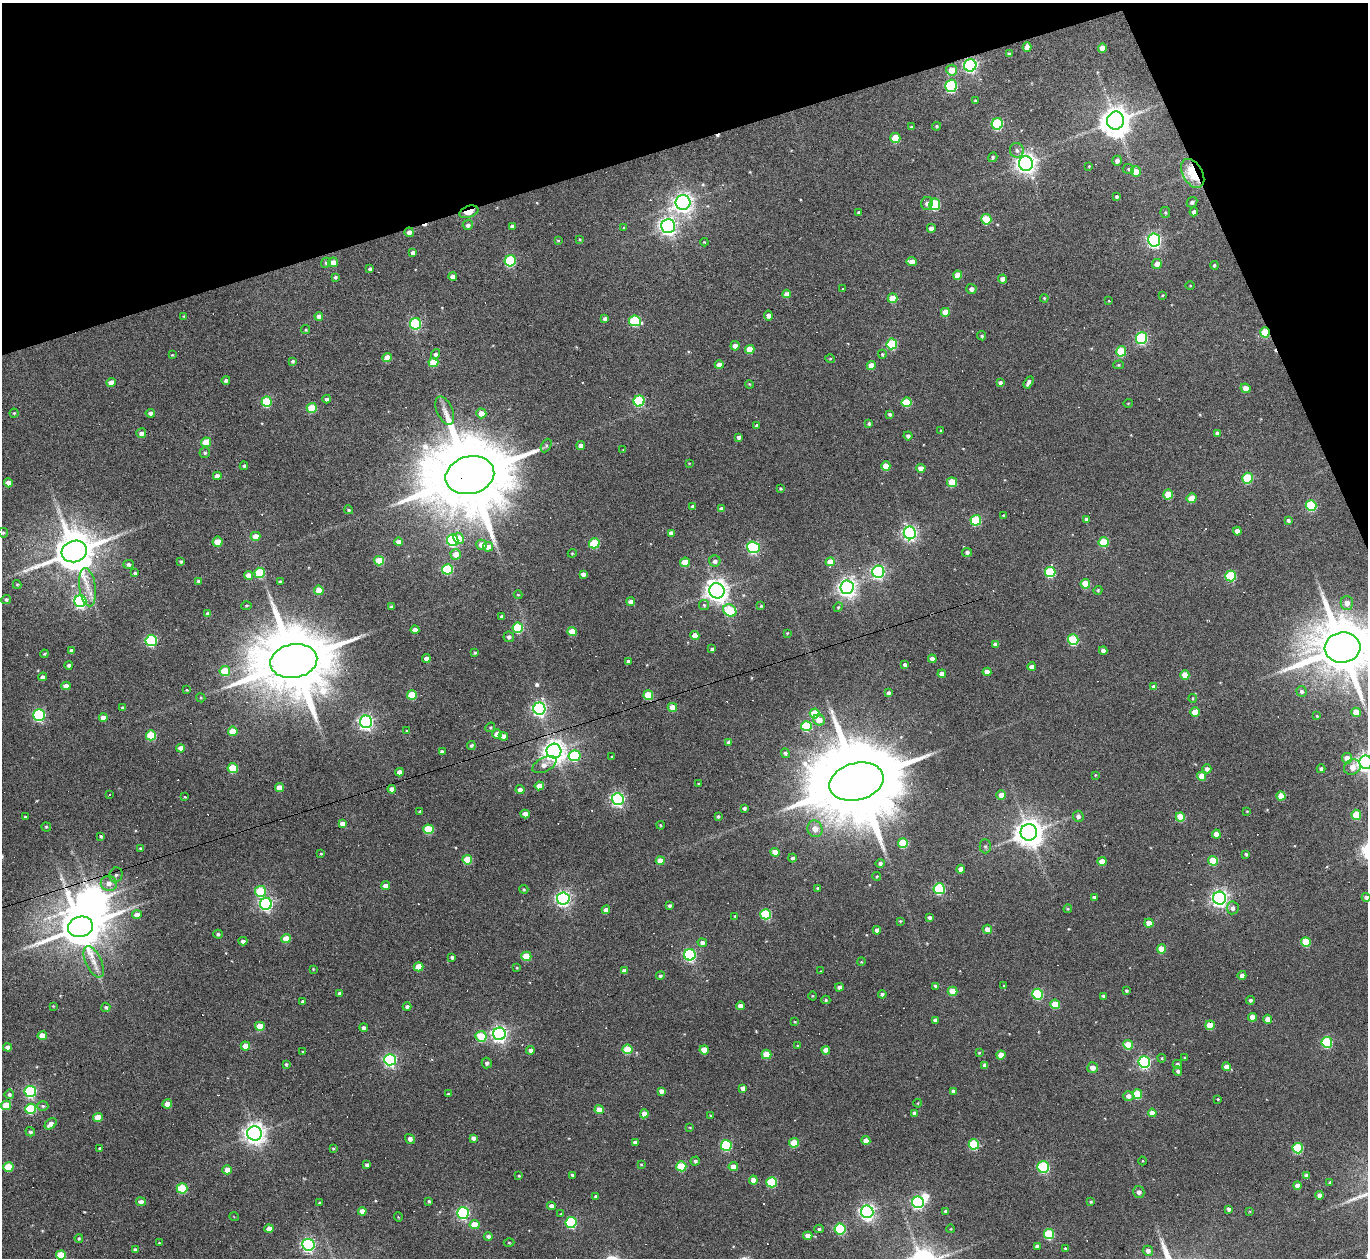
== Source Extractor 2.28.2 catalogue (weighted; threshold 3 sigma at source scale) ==
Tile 3 of 4 x 4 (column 3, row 1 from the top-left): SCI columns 2731-4096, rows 3917-5172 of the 5461 x 5447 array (HDU 1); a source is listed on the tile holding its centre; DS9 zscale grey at full resolution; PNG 1370 x 1260 px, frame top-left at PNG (2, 3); each listed source drawn as its Kron ellipse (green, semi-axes under 4 px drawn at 4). Shown black and unused: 16% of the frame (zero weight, under 3 of 6 exposures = <1% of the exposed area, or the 3 px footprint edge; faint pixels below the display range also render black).
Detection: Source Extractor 2.28.2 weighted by HDU 2 'WHT'; one run over the whole footprint, this tile lists its part. Background 0.165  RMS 0.0096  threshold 0.0391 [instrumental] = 3 sigma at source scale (4.09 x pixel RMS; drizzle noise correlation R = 1.36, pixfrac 0.8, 0.05/0.05 arcsec/px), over >= 5 px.
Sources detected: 523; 4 inside a brighter object's white glare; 34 cosmic-ray / hot-pixel residue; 1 long thin detection or spike segment (spike, bleed or trail) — neither listed nor drawn; the other 484 listed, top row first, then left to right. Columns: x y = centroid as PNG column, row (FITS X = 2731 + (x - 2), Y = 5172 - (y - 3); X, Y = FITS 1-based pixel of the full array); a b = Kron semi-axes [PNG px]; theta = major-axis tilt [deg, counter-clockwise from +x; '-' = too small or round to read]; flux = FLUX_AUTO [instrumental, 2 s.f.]
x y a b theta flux
1027 47 5 4 - 7.5
1102 48 4 4 - 7
1009 54 4 3 - 1.9
970 65 6 6 - 200
952 70 5 5 - 11
951 86 6 5 - 96
975 100 3 3 - 1.1
1115 121 9 8 - 1400
997 124 6 5 - 85
937 126 4 3 - 1.1
911 127 3 3 - 1.6
895 138 5 5 - 27
1017 150 7 7 - 3.1
993 157 5 4 - 1.5
1117 161 5 4 - 4
1026 163 7 7 - 550
1089 166 4 3 - 0.66
1128 169 6 5 - 1.3
1136 172 5 5 - 12
1193 173 16 10 -59 44
1117 196 3 3 - 1.8
683 202 7 7 - 520
1192 202 6 5 - 2.3
927 203 6 6 - 3.5
935 204 6 5 - 65
469 212 10 5 20 18
859 212 3 3 - 1.6
1165 212 5 4 - 1.3
1194 212 4 4 - 2.6
986 219 5 5 - 35
468 225 5 5 - 3.2
512 226 4 3 - 2.4
668 226 7 7 - 350
624 228 4 4 - 0.75
931 228 4 4 - 4.8
409 232 5 4 - 4.7
580 239 3 2 - 0.79
1154 240 6 6 - 220
558 241 3 3 - 0.8
704 242 4 4 - 0.77
413 252 4 4 - 3.7
510 261 6 5 - 74
912 261 5 4 - 7.1
333 262 5 4 - 7.1
326 263 5 4 - 1.3
1157 264 5 5 - 6.1
1214 265 4 4 - 1.4
370 269 3 3 - 1.8
958 275 4 4 - 11
453 276 4 4 - 4.5
335 277 4 4 - 1.5
1002 279 4 4 - 5.6
1190 285 4 3 - 0.65
842 289 3 3 - 6.2
971 289 5 5 - 3.8
787 294 4 4 - 5.9
1163 295 3 3 - 0.72
893 298 5 5 - 21
1044 298 4 4 - 1
1109 301 4 2 - 0.49
945 312 4 4 - 11
768 315 5 4 - 4.4
184 316 3 2 - 0.63
319 316 4 4 - 4.7
605 319 4 4 - 3.2
635 321 6 5 - 60
415 324 6 5 - 96
306 330 4 4 - 1.1
1265 332 5 4 - 32
982 336 5 4 - 1.5
1142 338 6 5 - 100
892 344 5 5 - 52
735 346 4 4 - 4.8
750 349 5 4 - 15
1121 351 5 5 - 40
435 354 5 4 - 2.5
882 354 4 4 - 1.2
172 355 3 2 - 0.67
387 358 5 4 - 13
830 359 5 3 - 0.86
293 361 4 4 - 1.6
433 362 5 4 - 20
719 365 4 4 - 7.4
871 365 4 4 - 13
1118 365 5 4 - 1.2
226 380 4 4 - 2.2
111 382 4 4 - 7.5
1000 382 4 3 - 2
1028 382 6 4 60 3.2
749 384 4 3 - 0.79
1245 388 5 4 - 8.6
327 399 4 4 - 2.4
639 401 5 5 - 76
267 402 5 5 - 61
907 402 5 5 - 32
1128 403 5 3 - 0.65
312 408 5 5 - 27
445 411 15 8 -66 6
14 413 4 4 - 1.1
150 413 4 4 - 2.8
481 413 5 5 - 8.4
890 414 4 4 - 1.4
869 423 4 4 - 1.8
756 425 4 3 - 1.7
941 431 3 2 - 0.69
141 433 5 5 - 3.6
1218 433 4 4 - 3.5
908 436 4 4 - 2.3
739 437 4 3 - 2.7
206 442 5 5 - 25
546 445 7 5 63 1.7
581 445 4 4 - 5.4
623 450 2 2 - 0.53
205 453 5 5 - 1.9
689 463 3 2 - 0.6
244 466 4 3 - 1.5
886 466 4 4 - 16
921 468 4 4 - 6.9
470 475 25 18 14 15000
217 476 4 4 - 5.3
1248 478 5 5 - 54
952 482 5 5 - 29
8 483 4 4 - 8.7
780 488 3 3 - 1.2
1168 494 5 5 - 24
1192 498 5 4 - 14
1311 505 5 5 - 59
693 506 4 4 - 2.2
721 509 4 4 - 3.6
349 510 4 4 - 1.4
1003 515 4 3 - 0.77
1087 519 4 4 - 3.3
976 520 5 5 - 57
1288 520 4 3 - 1.7
1237 531 4 4 - 4.5
3 533 5 5 - 1.2
671 533 4 4 - 4.2
910 533 6 6 - 240
256 536 5 4 - 11
459 538 6 5 - 14
453 540 6 5 - 96
217 542 5 5 - 9.6
399 542 4 4 - 7.4
1104 542 5 5 - 35
594 543 5 5 - 43
481 545 5 5 - 8.4
488 547 5 5 - 7.2
753 547 6 5 - 140
74 551 13 10 16 3500
967 552 5 4 - 2.7
572 553 4 4 - 0.96
456 554 5 5 - 10
181 561 3 3 - 1.5
379 561 5 4 - 29
715 561 5 5 - 3.5
685 562 5 4 - 19
830 562 4 4 - 12
128 564 5 4 - 2.2
447 569 5 5 - 68
878 572 6 6 - 180
1050 572 5 5 - 61
135 573 3 3 - 1.5
260 573 5 5 - 46
583 574 4 4 - 4
249 575 4 4 - 12
1231 576 5 5 - 54
199 581 4 4 - 2.8
280 582 3 3 - 1.5
1085 584 5 5 - 24
17 585 4 4 - 1
87 587 19 8 -82 12
847 587 7 6 - 470
319 590 5 4 - 15
1098 590 4 4 - 1.3
717 591 8 7 - 730
518 595 4 4 - 0.81
6 599 5 4 - 1.7
80 601 6 6 - 140
631 602 4 4 - 6.1
1347 603 7 6 - 6.8
704 605 5 5 - 1.5
246 606 5 4 - 1.1
761 606 4 4 - 1.2
391 607 4 3 - 2.1
838 607 5 4 - 1.1
730 610 7 5 -38 54
208 614 4 4 - 4.8
502 617 4 3 - 3.1
518 628 5 5 - 57
415 630 4 4 - 5.9
572 632 5 4 - 20
787 633 3 3 - 0.72
695 636 4 4 - 11
509 637 5 5 - 2.8
1073 640 5 5 - 60
151 641 6 5 - 100
995 644 4 4 - 3.9
1342 648 18 15 6 7400
712 649 4 3 - 1.7
71 650 4 3 - 1.8
1103 651 4 4 - 4.2
475 653 4 3 - 1.1
44 654 4 3 - 1
426 659 4 4 - 5.4
932 659 4 4 - 4.8
294 661 23 17 11 12000
628 661 4 4 - 1.9
69 665 4 4 - 2
905 665 4 4 - 3.1
1032 667 4 4 - 5
225 671 5 5 - 30
987 672 4 4 - 8.4
942 674 4 4 - 6.9
1185 675 4 4 - 13
43 677 4 4 - 3.7
66 686 4 4 - 7.8
1154 687 4 4 - 4.3
187 690 4 3 - 0.85
1301 691 5 5 - 2.6
889 693 4 4 - 2.9
412 695 5 4 - 26
648 695 5 4 - 34
201 698 4 3 - 0.79
1193 698 4 3 - 0.96
672 707 5 4 - 15
123 708 4 4 - 1.7
539 709 6 6 - 230
1195 712 5 4 - 15
1356 712 5 4 - 15
815 713 5 5 - 27
39 715 6 5 - 120
1317 716 4 2 - 0.73
103 718 4 4 - 6.6
819 720 6 5 - 9.9
366 722 6 6 - 260
806 726 5 5 - 53
490 727 5 4 - 1.2
233 731 5 4 - 18
407 731 3 3 - 0.92
497 734 4 4 - 11
151 735 5 5 - 41
503 736 5 4 - 5
729 742 4 4 - 3.6
471 745 4 4 - 2
181 748 4 4 - 7.3
554 751 7 7 - 760
442 752 4 3 - 2.8
785 753 5 4 - 2.3
574 756 6 5 - 68
611 757 4 2 - 0.65
1347 758 5 5 - 10
1366 762 7 6 - 490
544 765 13 7 26 6.9
1352 767 9 7 28 8.2
233 768 5 5 - 31
1207 769 4 4 - 3.3
1321 769 4 4 - 2.4
399 772 4 4 - 5.6
1095 775 4 3 - 0.77
1202 776 4 4 - 12
856 782 27 18 15 19000
698 784 3 2 - 0.73
539 786 4 4 - 10
279 787 4 4 - 8.7
392 789 4 4 - 6
520 790 4 4 - 4.3
110 794 2 2 - 0.83
1001 795 5 5 - 6.8
1281 796 4 4 - 16
185 797 3 3 - 0.82
618 799 6 6 - 200
744 808 3 3 - 2
1247 811 4 2 - 0.55
420 812 3 3 - 1.3
525 814 4 4 - 5.9
1356 815 5 4 - 27
1078 816 5 5 - 3.4
25 817 3 3 - 1
718 817 3 3 - 1.6
1180 817 4 4 - 33
342 824 4 4 - 6.1
661 825 4 3 - 0.96
46 827 4 4 - 1.2
428 829 5 5 - 38
815 829 8 7 - 7.8
1029 832 8 8 - 1300
1216 834 4 4 - 10
101 836 3 3 - 1.5
903 843 5 5 - 37
985 846 7 5 -89 1.8
140 848 4 3 - 0.89
775 852 4 4 - 11
321 854 3 2 - 0.74
1246 854 3 3 - 1.4
792 858 4 4 - 2.2
467 860 5 5 - 30
660 861 4 4 - 9.6
1102 861 4 4 - 10
1213 861 5 4 - 27
880 863 4 4 - 2.2
961 869 4 4 - 8.4
116 875 7 6 - 2.4
877 876 4 4 - 0.98
109 884 8 7 - 6.1
385 886 4 4 - 5.7
818 888 4 3 - 1.4
524 889 5 4 - 1
939 889 5 5 - 78
260 891 5 5 - 45
1094 897 3 3 - 1.6
1366 897 4 4 - 2.5
563 898 6 6 - 260
1220 898 6 6 - 350
266 904 6 6 - 190
669 906 4 4 - 1.8
1233 908 6 6 - 3.8
1068 909 4 4 - 0.85
606 910 4 4 - 5.4
766 914 5 5 - 56
137 915 5 4 - 6.9
735 916 4 3 - 0.87
929 917 3 3 - 2.3
900 921 4 3 - 0.85
1149 923 4 4 - 10
80 927 12 10 13 3800
987 929 5 4 - 7.7
877 930 4 4 - 5
218 934 5 4 - 2
286 939 5 4 - 17
243 941 4 4 - 3.1
1306 942 5 4 - 25
702 943 5 4 - 4.1
1161 949 4 4 - 20
690 955 6 5 - 150
526 956 5 4 - 27
452 957 4 3 - 2.1
94 962 17 8 -64 9.6
861 962 4 3 - 0.76
419 967 5 4 - 17
517 968 4 3 - 0.87
313 969 3 3 - 0.76
624 971 4 4 - 4.8
820 971 2 2 - 0.59
1242 975 4 4 - 3.2
660 976 4 4 - 1.6
935 986 4 4 - 1.9
1004 986 4 4 - 0.92
839 987 4 4 - 3.1
953 991 5 4 - 19
1127 991 3 3 - 1.5
340 994 4 4 - 3
882 994 4 4 - 2.5
1038 994 5 5 - 74
813 996 4 3 - 0.68
1104 996 3 3 - 2.2
826 1000 4 4 - 1.3
1250 1000 4 4 - 2.1
303 1002 4 4 - 2.8
1055 1004 5 4 - 24
53 1006 2 2 - 0.68
740 1006 4 4 - 6.8
106 1007 4 4 - 1.8
407 1007 4 4 - 2.4
1253 1017 4 4 - 9
1268 1019 4 4 - 8.8
935 1020 4 3 - 2.8
795 1022 4 3 - 0.93
1210 1025 5 4 - 21
260 1026 5 4 - 19
364 1028 4 4 - 2.5
499 1034 6 6 - 310
42 1036 4 4 - 12
481 1036 5 5 - 35
1327 1042 5 5 - 68
1128 1045 5 4 - 26
245 1046 4 4 - 11
797 1046 3 2 - 0.71
7 1047 4 4 - 3.6
627 1049 5 4 - 31
530 1050 4 4 - 3
704 1050 4 4 - 15
826 1050 4 4 - 8.3
303 1052 3 3 - 1.1
979 1053 3 3 - 0.95
767 1054 5 4 - 23
1001 1055 4 4 - 15
1185 1057 4 2 - 0.8
1162 1058 4 3 - 0.99
390 1060 6 5 - 180
1144 1062 6 5 - 140
487 1063 5 5 - 2.3
286 1064 3 3 - 1.2
1177 1064 4 4 - 2.4
985 1065 4 4 - 4.5
1227 1067 4 4 - 8.7
1092 1068 5 5 - 6.7
1178 1071 5 4 - 2.3
743 1088 4 4 - 4.4
30 1091 6 5 - 110
661 1091 4 4 - 3.9
953 1091 4 4 - 3.4
9 1094 5 4 - 2.2
448 1094 3 3 - 1.2
1137 1094 5 5 - 32
1128 1096 5 5 - 5.1
1218 1099 3 2 - 0.79
918 1103 4 2 - 0.59
167 1104 5 4 - 11
6 1105 5 4 - 22
43 1106 5 4 - 1.6
31 1109 5 5 - 54
599 1110 4 4 - 10
1152 1113 4 4 - 7.7
644 1114 5 4 - 7.3
915 1114 4 4 - 6.2
711 1115 3 3 - 1.1
98 1117 5 4 - 17
51 1124 7 4 38 5.9
690 1127 4 3 - 0.92
30 1132 5 4 - 2.1
255 1133 7 7 - 660
473 1138 4 4 - 3.5
410 1139 5 4 - 3.5
866 1141 4 4 - 8
635 1142 4 4 - 3
794 1143 5 4 - 25
974 1144 5 5 - 60
726 1145 5 5 - 76
100 1148 3 3 - 1.1
1298 1148 5 5 - 55
333 1149 4 4 - 0.93
695 1161 5 4 - 1.9
1143 1161 4 3 - 0.63
641 1164 3 3 - 0.76
367 1165 4 4 - 3
681 1166 5 5 - 39
8 1167 5 4 - 28
733 1167 4 4 - 11
1043 1167 6 5 - 83
227 1170 5 4 - 9
572 1175 3 3 - 1.1
1307 1175 4 4 - 3.7
519 1176 3 3 - 0.84
753 1180 4 4 - 8.7
772 1182 5 5 - 51
1330 1183 4 4 - 1.7
1297 1185 4 4 - 6.4
182 1188 5 5 - 46
1139 1192 6 5 - 4.4
1319 1195 4 4 - 4.2
595 1196 4 3 - 1.7
429 1201 3 3 - 1.2
141 1202 5 4 - 4.8
918 1202 6 6 - 160
1091 1202 4 4 - 1.1
320 1203 3 3 - 1.5
552 1206 4 4 - 4.4
1229 1209 4 3 - 2.5
362 1211 4 4 - 5.5
946 1211 4 4 - 2.7
867 1212 6 6 - 310
1250 1212 4 3 - 0.73
463 1213 6 6 - 140
561 1214 4 3 - 0.63
234 1217 5 3 - 0.61
398 1217 4 3 - 0.61
571 1222 5 5 - 83
475 1225 5 4 - 18
269 1228 4 4 - 7.4
819 1229 4 3 - 1.6
840 1229 5 5 - 73
951 1229 4 3 - 0.68
1049 1234 5 5 - 59
488 1236 4 4 - 2.6
808 1236 4 4 - 8.4
79 1238 4 3 - 1.2
159 1243 4 3 - 0.8
509 1243 5 3 - 0.81
308 1245 6 6 - 190
1037 1246 4 4 - 3.2
1065 1248 3 3 - 0.87
135 1250 4 4 - 2.5
1148 1251 5 5 - 4.3
61 1255 5 4 - 25
Overlapping masked pixels (flux is a lower limit): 7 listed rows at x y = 970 65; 1193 173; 469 212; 409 232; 1265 332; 470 475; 1342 648
Isophote crosses this tile's border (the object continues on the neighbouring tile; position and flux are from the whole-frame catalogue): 4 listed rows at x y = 1342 648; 1366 762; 1366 897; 61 1255